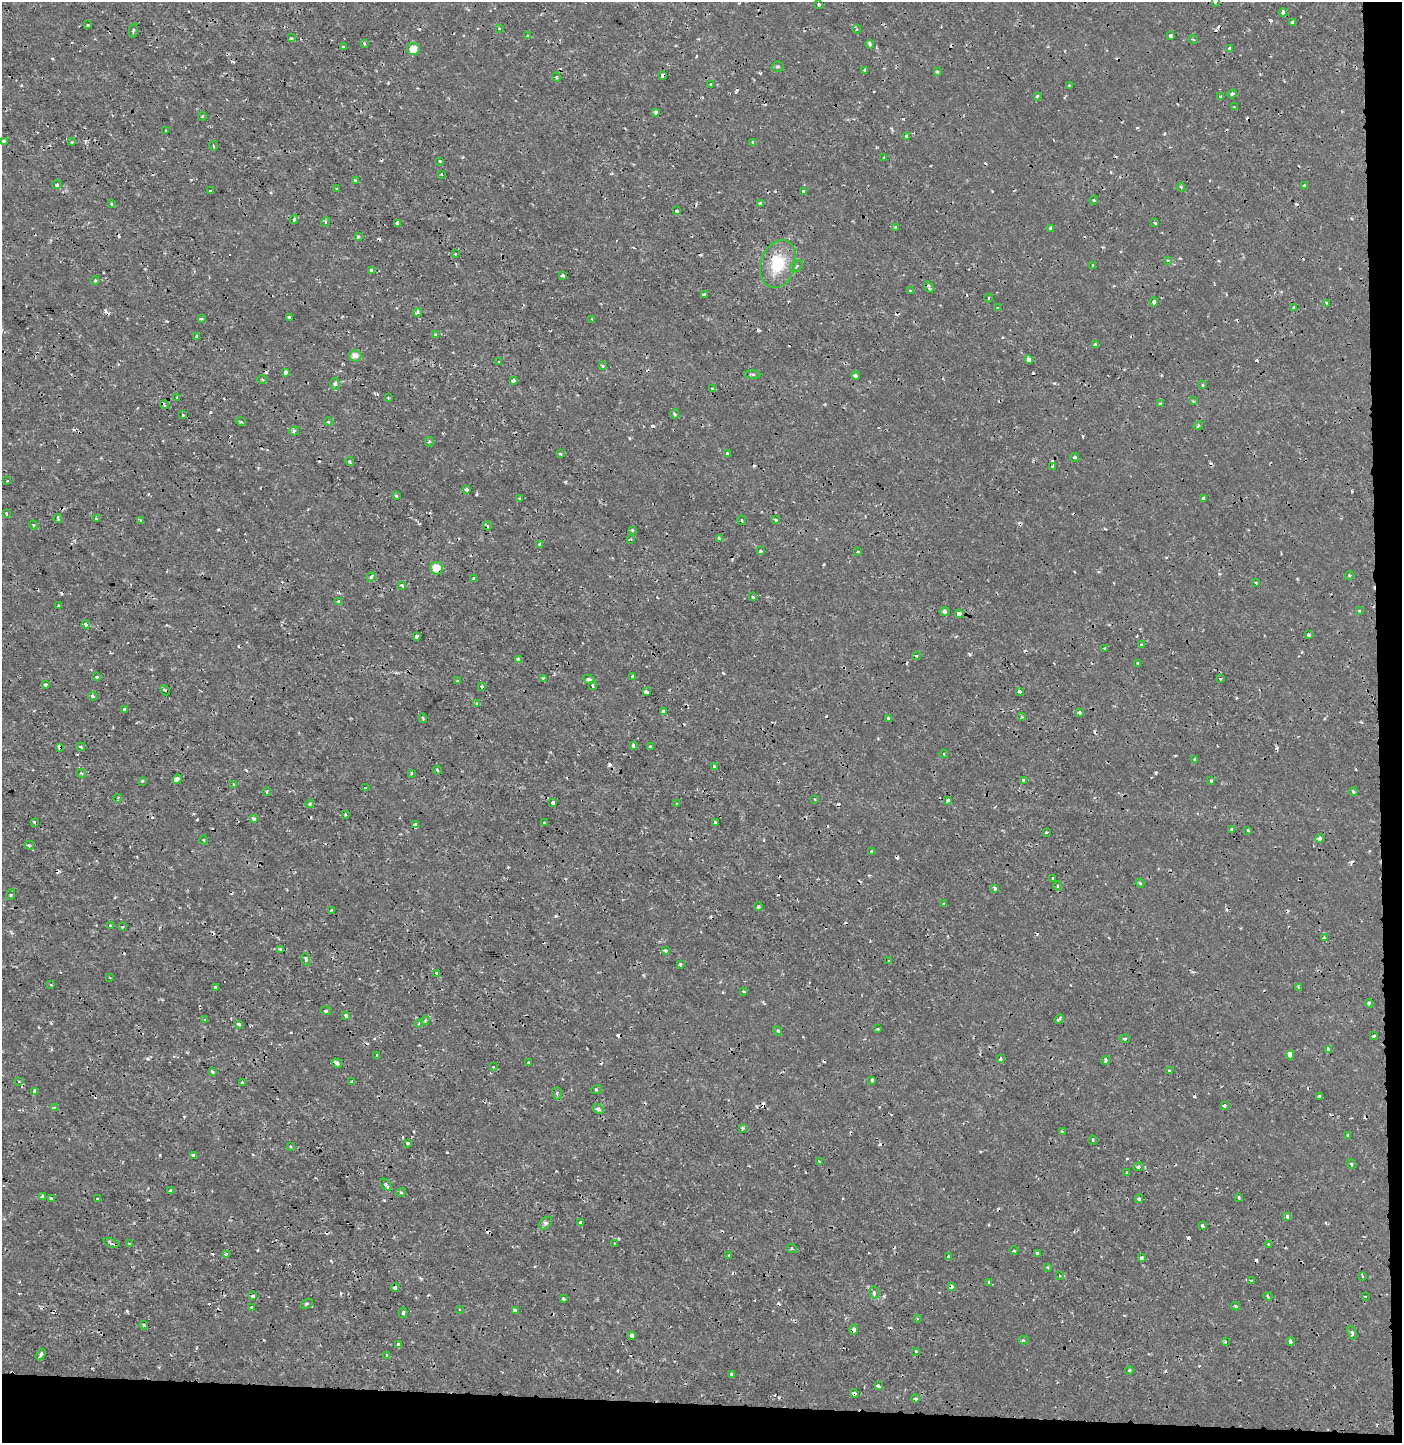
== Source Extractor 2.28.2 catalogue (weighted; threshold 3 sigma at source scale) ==
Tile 9 of 3 x 3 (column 3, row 3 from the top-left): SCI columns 2991-4390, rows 8-1448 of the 4579 x 4330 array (HDU 1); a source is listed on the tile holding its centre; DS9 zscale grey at full resolution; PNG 1404 x 1445 px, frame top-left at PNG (2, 2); each listed source drawn as its Kron ellipse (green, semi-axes under 4 px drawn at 4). Shown black and unused: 5% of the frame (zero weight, under 2 of 3 exposures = <1% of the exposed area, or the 3 px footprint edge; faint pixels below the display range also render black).
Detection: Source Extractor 2.28.2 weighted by HDU 2 'WHT'; one run over the whole footprint, this tile lists its part. Background 2.84e-04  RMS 0.0012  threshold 0.00531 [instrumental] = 3 sigma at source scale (4.5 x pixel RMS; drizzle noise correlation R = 1.50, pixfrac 1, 0.0396/0.0396 arcsec/px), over >= 5 px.
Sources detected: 395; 65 cosmic-ray / hot-pixel residue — neither listed nor drawn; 1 inside a brighter listed object's ellipse — not listed separately; the other 329 listed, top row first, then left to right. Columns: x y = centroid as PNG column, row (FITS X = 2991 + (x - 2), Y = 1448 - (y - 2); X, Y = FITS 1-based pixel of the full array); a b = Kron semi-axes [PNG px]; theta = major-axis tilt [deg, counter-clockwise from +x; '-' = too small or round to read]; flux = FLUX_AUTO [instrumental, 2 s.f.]
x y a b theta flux
1215 2 3 3 - 0.17
819 4 3 3 - 0.24
1283 12 4 3 - 0.77
1293 22 4 3 - 1.3
88 25 3 3 - 0.17
499 29 3 3 - 0.28
857 29 5 3 - 0.17
133 31 7 3 78 0.18
527 36 4 3 - 0.14
1171 36 3 3 - 0.27
291 38 4 3 - 0.12
1193 39 4 3 - 0.12
364 43 4 3 - 0.2
870 44 4 3 - 0.31
343 47 3 3 - 0.14
1230 48 4 3 - 0.35
413 49 6 6 - 1.2
778 67 6 5 - 0.21
865 70 3 3 - 0.17
937 71 4 3 - 0.16
663 75 4 3 - 0.51
556 77 4 3 - 0.15
711 84 3 3 - 0.22
1069 85 3 3 - 0.12
1232 94 5 4 - 0.18
1037 96 3 2 - 0.13
1221 97 3 3 - 0.19
1234 107 3 3 - 0.13
656 112 4 3 - 0.57
202 117 4 3 - 0.1
166 130 3 2 - 0.12
906 136 4 3 - 0.14
3 141 3 3 - 0.25
72 142 3 3 - 0.14
752 142 3 3 - 0.2
213 146 5 2 - 0.12
884 158 3 2 - 0.13
440 161 3 3 - 0.36
441 174 3 2 - 0.1
355 180 4 3 - 0.2
57 185 4 4 - 0.19
1304 185 3 3 - 0.14
1181 187 4 3 - 0.16
337 189 3 2 - 0.09
210 191 3 3 - 0.44
803 191 3 3 - 0.32
1094 200 4 3 - 0.12
760 203 3 3 - 0.7
111 204 3 3 - 0.18
676 211 3 3 - 0.24
294 219 4 3 - 0.24
325 222 5 3 - 0.12
397 223 4 3 - 0.41
1155 223 4 3 - 0.1
895 227 3 3 - 0.23
1051 228 4 3 - 0.54
358 237 4 3 - 0.18
455 254 2 2 - 0.11
1168 260 4 3 - 0.12
778 264 24 17 72 4
796 266 7 5 41 0.27
1092 266 3 3 - 0.27
371 271 3 3 - 0.34
562 275 4 3 - 0.29
95 281 5 3 - 0.11
929 287 6 3 -56 0.36
910 291 3 3 - 0.11
704 295 3 3 - 0.36
989 298 4 3 - 0.13
1154 302 4 3 - 0.48
1327 303 3 2 - 0.23
998 307 3 2 - 0.098
1294 308 4 3 - 0.36
417 312 4 3 - 0.28
289 317 3 3 - 0.22
201 319 3 2 - 0.15
592 319 3 2 - 0.1
436 334 3 3 - 0.16
197 336 4 2 - 0.16
1095 345 3 3 - 0.27
355 356 6 6 - 0.72
1029 360 4 4 - 0.72
499 362 3 2 - 0.1
602 366 4 3 - 0.21
286 372 4 3 - 0.38
752 374 8 3 -2 0.19
856 376 4 3 - 0.54
262 379 4 3 - 0.092
513 380 3 3 - 0.39
335 384 5 5 - 0.35
1203 385 3 3 - 0.16
712 388 3 3 - 0.12
177 397 3 2 - 0.15
388 398 3 3 - 0.12
1193 401 4 3 - 0.15
1160 404 3 3 - 0.15
164 405 4 2 - 0.097
675 414 4 4 - 0.15
183 415 3 3 - 0.17
241 422 5 3 - 0.13
328 422 4 3 - 0.11
1198 426 5 4 - 0.18
294 431 5 4 - 0.24
429 442 5 4 - 0.16
560 454 4 3 - 0.16
727 454 3 3 - 0.19
1074 457 4 3 - 0.18
350 462 4 3 - 0.22
1053 466 3 3 - 0.13
7 481 3 2 - 0.1
466 490 4 3 - 0.69
397 496 3 3 - 0.15
519 498 4 3 - 0.12
1203 498 3 3 - 0.27
6 514 4 3 - 0.15
58 518 4 2 - 0.22
96 518 4 3 - 0.22
742 520 5 2 - 0.089
776 520 4 3 - 0.24
140 521 4 3 - 0.14
33 525 4 3 - 0.15
487 526 4 3 - 0.16
632 531 3 3 - 0.16
719 538 3 3 - 0.33
630 539 3 2 - 0.12
539 544 4 3 - 0.11
760 551 4 3 - 0.16
858 552 3 3 - 0.13
436 568 6 6 - 1.4
1349 575 4 4 - 0.14
371 577 5 4 - 0.28
474 579 4 3 - 0.48
1256 583 4 2 - 0.13
402 586 4 3 - 0.25
753 597 4 3 - 0.12
339 602 4 3 - 1.5
58 605 3 2 - 0.14
1359 611 3 3 - 0.15
944 612 5 4 - 0.25
959 614 4 3 - 1.2
86 624 4 3 - 0.52
1308 635 3 3 - 0.38
417 637 3 3 - 0.46
1141 645 3 3 - 0.15
1105 648 3 3 - 0.12
916 656 4 3 - 0.09
519 660 4 3 - 0.65
1138 663 3 3 - 0.29
632 676 3 3 - 0.21
97 677 4 3 - 0.13
543 679 3 3 - 0.34
589 679 6 3 -22 0.85
1220 679 3 3 - 0.12
458 681 3 2 - 0.13
45 685 3 3 - 0.23
593 685 4 3 - 0.64
482 686 4 3 - 0.23
165 690 6 2 -46 0.11
1019 691 3 3 - 0.37
646 692 4 3 - 0.46
93 696 4 3 - 0.27
477 704 4 4 - 0.27
124 709 3 3 - 0.15
663 711 3 3 - 0.2
1079 713 3 3 - 0.34
1021 717 4 3 - 0.12
423 718 5 3 - 0.17
889 718 3 3 - 0.43
633 746 4 3 - 0.41
59 747 4 3 - 0.4
80 747 4 4 - 0.26
650 747 3 3 - 0.39
944 754 4 2 - 0.088
1195 760 3 3 - 0.31
714 767 3 3 - 0.3
437 770 4 2 - 0.12
81 773 5 3 - 0.11
411 773 3 2 - 0.2
177 779 5 4 - 1.2
1023 780 3 3 - 0.17
142 781 3 3 - 0.12
1211 781 3 3 - 0.22
233 784 3 2 - 0.082
365 788 3 2 - 0.089
267 792 3 3 - 0.36
1353 792 5 3 - 0.17
118 798 4 3 - 0.12
814 799 4 2 - 0.089
948 800 4 3 - 0.26
553 803 3 3 - 0.51
310 804 4 4 - 0.24
677 804 3 3 - 0.14
345 814 3 2 - 0.098
254 819 4 3 - 0.5
34 822 3 3 - 0.22
544 822 3 2 - 0.1
715 823 4 3 - 0.25
416 825 4 4 - 3.2
1232 829 4 3 - 0.15
1248 830 3 2 - 0.14
1046 832 3 2 - 0.14
1320 838 4 4 - 0.38
204 840 4 3 - 0.093
29 845 5 4 - 0.21
872 851 4 3 - 0.24
1053 878 3 3 - 0.43
1140 883 4 3 - 0.13
1057 886 4 3 - 0.14
995 889 3 3 - 0.38
10 895 5 3 - 0.13
944 904 3 3 - 0.15
758 907 4 4 - 0.29
331 910 3 2 - 0.16
110 925 3 3 - 0.14
122 927 4 3 - 0.18
1324 938 4 4 - 0.16
281 949 3 3 - 0.33
665 951 4 3 - 0.3
306 959 6 4 -79 0.25
889 961 3 3 - 0.22
680 964 3 3 - 0.3
437 973 3 3 - 0.2
110 978 2 2 - 0.081
51 985 4 3 - 0.11
215 988 3 3 - 0.37
1298 988 4 3 - 0.23
744 991 3 3 - 0.24
1369 1003 4 3 - 0.19
326 1011 5 3 - 0.13
346 1016 4 3 - 0.62
1059 1019 5 3 - 0.19
205 1020 3 2 - 0.13
425 1020 5 3 - 0.16
419 1023 4 3 - 0.14
239 1024 3 3 - 0.33
878 1029 3 2 - 0.11
777 1031 5 3 - 0.16
1374 1036 3 3 - 0.22
1125 1039 5 4 - 0.25
1329 1049 4 3 - 0.43
1290 1055 4 4 - 1.6
376 1056 3 3 - 0.51
1000 1059 4 3 - 0.2
1106 1060 5 4 - 0.24
337 1063 5 3 - 0.41
529 1063 3 3 - 0.19
493 1067 3 3 - 0.099
212 1071 3 3 - 0.59
1169 1071 3 3 - 0.2
872 1080 4 3 - 0.5
19 1081 3 3 - 0.2
242 1082 3 3 - 0.21
352 1082 4 3 - 0.31
596 1090 5 3 - 0.12
35 1091 4 3 - 0.88
557 1093 6 5 - 0.27
1319 1096 3 3 - 0.22
1224 1106 3 3 - 0.18
54 1108 4 3 - 0.36
598 1109 6 4 -25 0.29
742 1128 4 4 - 0.27
1062 1131 4 2 - 0.097
1348 1135 3 3 - 0.19
1093 1140 5 3 - 0.11
408 1143 3 2 - 0.15
290 1146 3 3 - 0.13
193 1155 4 3 - 0.5
819 1162 3 2 - 0.16
1351 1164 5 3 - 0.13
1139 1167 5 4 - 0.18
1127 1173 4 3 - 0.17
386 1185 7 4 -51 0.4
171 1191 3 3 - 0.29
401 1192 5 3 - 0.13
43 1196 4 3 - 0.31
1239 1197 4 3 - 0.17
51 1198 3 3 - 0.19
97 1199 3 3 - 0.18
1139 1199 4 3 - 0.2
1287 1216 3 3 - 0.43
545 1223 7 5 45 0.34
580 1223 3 3 - 0.64
1202 1226 3 3 - 0.22
111 1243 8 4 -20 0.25
614 1243 3 2 - 0.075
130 1244 3 2 - 0.16
1269 1245 3 3 - 0.43
792 1249 5 3 - 0.13
1014 1250 4 3 - 0.12
1037 1253 3 3 - 0.22
226 1254 4 4 - 0.19
729 1255 3 3 - 0.33
948 1257 3 3 - 0.19
1142 1257 3 3 - 0.34
1048 1267 3 3 - 0.22
1059 1276 3 3 - 0.13
1362 1276 3 3 - 0.15
1252 1281 3 3 - 0.11
989 1282 4 3 - 0.12
951 1287 4 3 - 0.56
395 1288 4 3 - 0.36
874 1293 6 5 - 0.26
253 1296 4 3 - 0.37
1268 1296 4 3 - 0.17
1365 1296 3 2 - 0.079
563 1298 3 3 - 0.24
306 1304 6 4 29 0.2
1235 1306 5 3 - 0.17
252 1307 3 3 - 0.28
460 1309 4 3 - 0.14
516 1311 4 3 - 2.3
403 1313 5 4 - 0.19
917 1318 4 3 - 0.12
143 1325 4 3 - 0.12
853 1330 5 4 - 0.4
1352 1333 7 4 -74 0.22
632 1335 4 3 - 0.91
1024 1340 5 4 - 0.16
1225 1341 4 3 - 0.13
1290 1342 4 3 - 0.75
398 1344 4 3 - 0.35
916 1351 3 3 - 0.09
41 1355 6 3 57 0.5
387 1355 4 3 - 0.15
1129 1370 4 4 - 0.15
732 1375 4 3 - 0.43
878 1386 4 3 - 0.53
854 1394 4 3 - 0.25
915 1399 4 4 - 0.19
Overlapping masked pixels (flux is a lower limit): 11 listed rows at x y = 663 75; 1029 360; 436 568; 959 614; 589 679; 59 747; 416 825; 557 1093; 951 1287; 853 1330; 854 1394
Isophote crosses this tile's border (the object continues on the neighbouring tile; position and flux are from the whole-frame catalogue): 1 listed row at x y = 1215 2